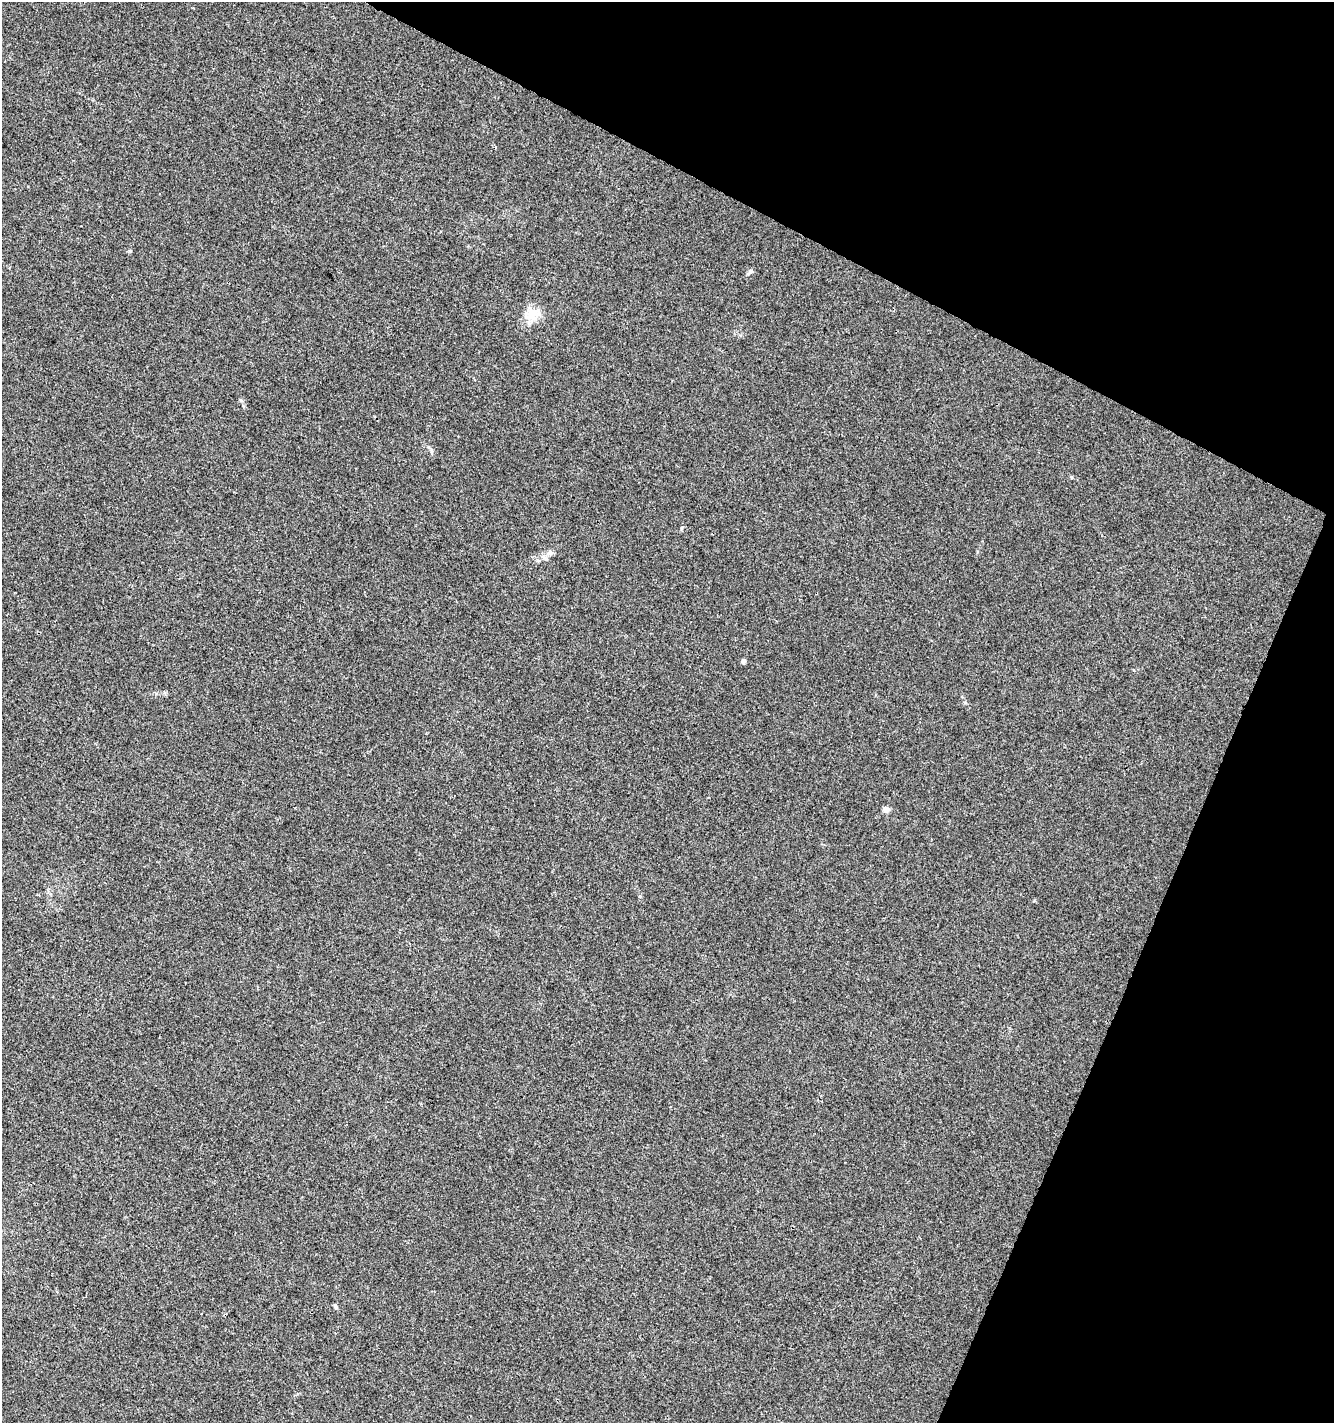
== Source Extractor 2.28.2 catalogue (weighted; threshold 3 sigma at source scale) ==
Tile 8 of 4 x 4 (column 4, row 2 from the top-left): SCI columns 4200-5531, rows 2849-4269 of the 5801 x 5691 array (HDU 1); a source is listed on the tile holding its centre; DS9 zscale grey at full resolution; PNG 1336 x 1425 px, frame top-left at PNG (2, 2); no overlay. Shown black and unused: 23% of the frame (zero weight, under 3 of 4 exposures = <1% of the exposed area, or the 3 px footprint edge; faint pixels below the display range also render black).
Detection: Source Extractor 2.28.2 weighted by HDU 2 'WHT'; one run over the whole footprint, this tile lists its part. Background 0.00456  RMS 0.0031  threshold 0.0139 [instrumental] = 3 sigma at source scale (4.5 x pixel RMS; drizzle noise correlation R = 1.50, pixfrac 1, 0.0396/0.0396 arcsec/px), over >= 5 px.
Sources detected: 8; all 8 listed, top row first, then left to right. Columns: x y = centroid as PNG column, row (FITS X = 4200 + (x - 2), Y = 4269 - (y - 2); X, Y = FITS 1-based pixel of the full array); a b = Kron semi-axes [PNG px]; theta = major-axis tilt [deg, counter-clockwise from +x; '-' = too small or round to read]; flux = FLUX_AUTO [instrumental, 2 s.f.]
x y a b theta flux
130 251 4 4 - 0.33
750 272 7 5 46 0.6
533 313 24 15 31 4.9
432 451 6 4 -89 0.51
549 553 7 4 71 0.72
743 661 6 5 - 0.66
886 809 6 5 - 1.8
335 1306 6 5 - 0.56